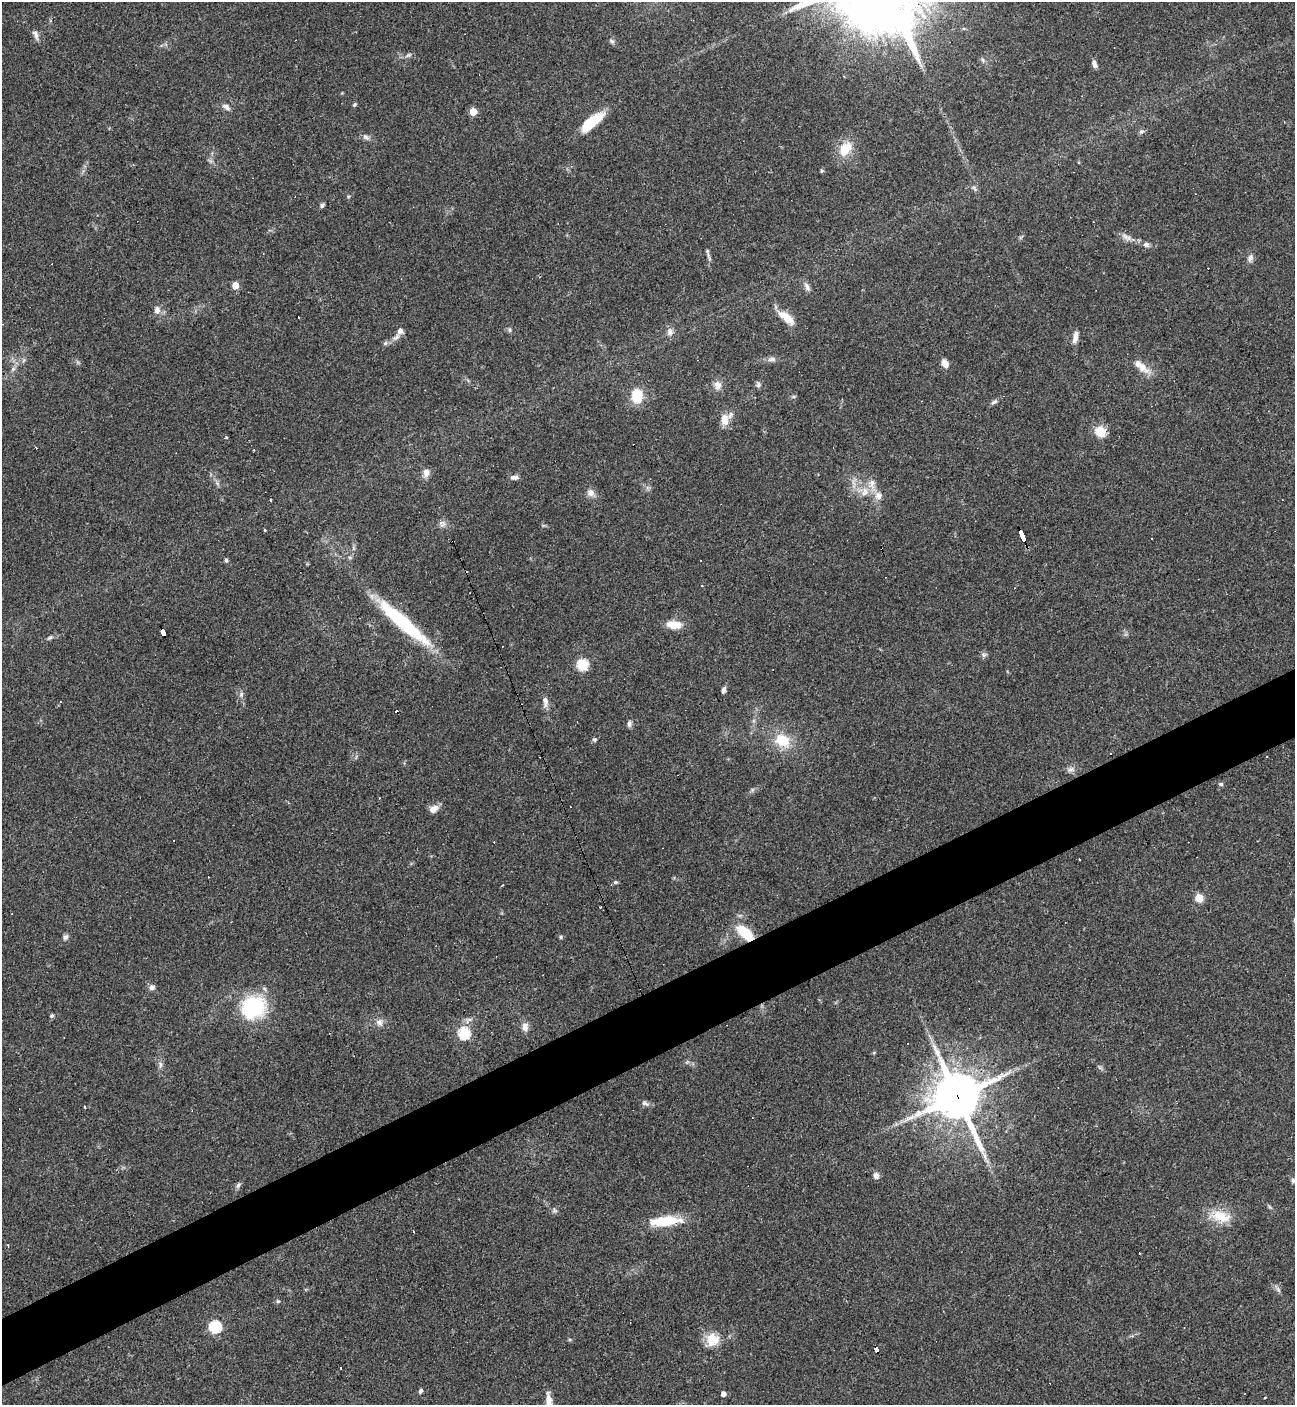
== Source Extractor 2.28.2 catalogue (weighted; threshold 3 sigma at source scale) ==
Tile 7 of 4 x 4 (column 3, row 2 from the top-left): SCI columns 2868-4160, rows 2809-4211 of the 5603 x 5615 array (HDU 1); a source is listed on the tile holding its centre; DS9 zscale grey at full resolution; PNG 1297 x 1407 px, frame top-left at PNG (2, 2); no overlay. Shown black and unused: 5% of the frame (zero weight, under 3 of 4 exposures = <1% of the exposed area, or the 3 px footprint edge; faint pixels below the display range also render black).
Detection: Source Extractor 2.28.2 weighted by HDU 2 'WHT'; one run over the whole footprint, this tile lists its part. Background 0.0486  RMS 0.0051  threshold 0.0231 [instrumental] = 3 sigma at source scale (4.5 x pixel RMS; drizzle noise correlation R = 1.50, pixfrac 1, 0.05/0.05 arcsec/px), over >= 5 px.
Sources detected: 125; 20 cosmic-ray / hot-pixel residue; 1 long thin detection or spike segment (spike, bleed or trail) — not listed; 5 inside a brighter listed object's ellipse — not listed separately; the other 99 listed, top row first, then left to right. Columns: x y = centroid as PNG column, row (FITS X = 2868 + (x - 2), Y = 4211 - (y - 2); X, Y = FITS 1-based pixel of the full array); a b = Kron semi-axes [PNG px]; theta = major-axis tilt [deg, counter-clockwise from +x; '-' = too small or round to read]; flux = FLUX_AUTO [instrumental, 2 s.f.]
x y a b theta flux
35 34 14 6 -69 2.2
612 41 8 5 -40 1.2
408 55 10 5 24 1.3
983 60 6 4 -70 0.83
1094 64 10 5 -70 2
354 104 6 4 49 0.75
226 107 11 6 -39 2.1
473 112 5 5 - 9.3
592 122 26 9 39 20
1141 131 7 6 - 1.2
366 137 10 6 -37 1.7
845 149 23 15 53 9.9
822 171 4 4 - 0.85
974 188 9 4 -55 1.1
322 205 7 5 62 1
1126 237 17 7 -32 3.2
1146 245 9 7 -15 1.7
707 251 6 5 - 0.86
1250 258 9 7 69 2.1
235 285 5 4 - 8
807 287 13 6 -62 2.1
157 310 10 8 80 2.7
298 317 3 3 - 0.65
786 317 22 9 -38 8.3
510 330 6 4 -90 0.8
670 332 10 8 -85 2.5
1076 335 12 7 87 2.5
396 337 13 6 42 2.5
385 343 7 5 45 1.1
772 359 12 6 4 2.1
945 363 10 7 -64 3.6
1142 367 20 11 -50 5.8
13 369 7 6 - 1.3
717 385 10 9 - 3.4
758 385 8 5 71 1.2
637 396 17 13 -89 12
994 402 10 5 29 1.4
724 420 15 10 87 5.1
1101 432 6 5 - 31
226 437 3 2 - 1.1
36 448 3 2 - 0.76
426 473 11 8 79 3.3
514 477 11 5 3 1.9
865 492 14 9 66 4.9
590 493 10 9 - 3
878 496 12 10 -82 4
270 500 3 3 - 1.5
444 523 7 4 -70 1.4
265 530 3 2 - 0.7
1022 534 13 3 -67 120
226 560 6 4 -88 0.81
1015 588 3 2 - 0.43
403 623 75 13 -41 44
674 625 15 8 -6 8
163 632 7 4 -71 66
50 638 8 4 21 1.1
984 655 7 6 - 1.2
582 664 6 5 - 44
723 690 8 5 74 1.7
241 694 8 5 71 1.4
545 701 16 7 -87 2.9
629 724 9 5 84 1.5
594 739 6 6 - 0.88
782 740 19 15 -29 13
1071 769 10 7 8 2
1221 784 6 5 - 0.84
434 809 13 8 40 3.4
616 882 6 4 -19 0.77
1199 898 5 5 - 19
745 932 16 8 -42 18
65 937 9 6 57 1.4
561 937 5 4 - 0.7
152 987 8 7 - 1.8
253 1007 18 17 - 51
52 1016 5 5 - 0.81
379 1022 10 8 -72 2.7
525 1027 10 8 85 3.2
464 1033 6 6 - 49
160 1064 11 6 -85 1.9
991 1081 28 9 21 11
957 1096 16 14 -65 2000
645 1103 10 5 -22 1.6
84 1107 3 3 - 1.1
876 1176 8 7 - 2.4
1293 1180 7 6 - 1.1
238 1185 8 5 60 1.3
554 1210 7 5 -20 1.1
1219 1216 21 14 -31 12
665 1221 33 9 4 21
8 1245 3 3 - 0.74
1278 1289 10 4 -57 1.3
278 1301 5 5 - 0.7
215 1327 6 6 - 58
712 1340 17 17 - 9
877 1349 6 4 -69 57
420 1391 7 5 65 1.1
723 1394 5 4 - 2.6
1265 1397 3 2 - 0.45
549 1400 18 7 -85 4.5
Overlapping masked pixels (flux is a lower limit): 5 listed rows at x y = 1022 534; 163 632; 745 932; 957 1096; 877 1349
Isophote crosses this tile's border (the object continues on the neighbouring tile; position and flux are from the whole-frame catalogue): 1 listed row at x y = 549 1400